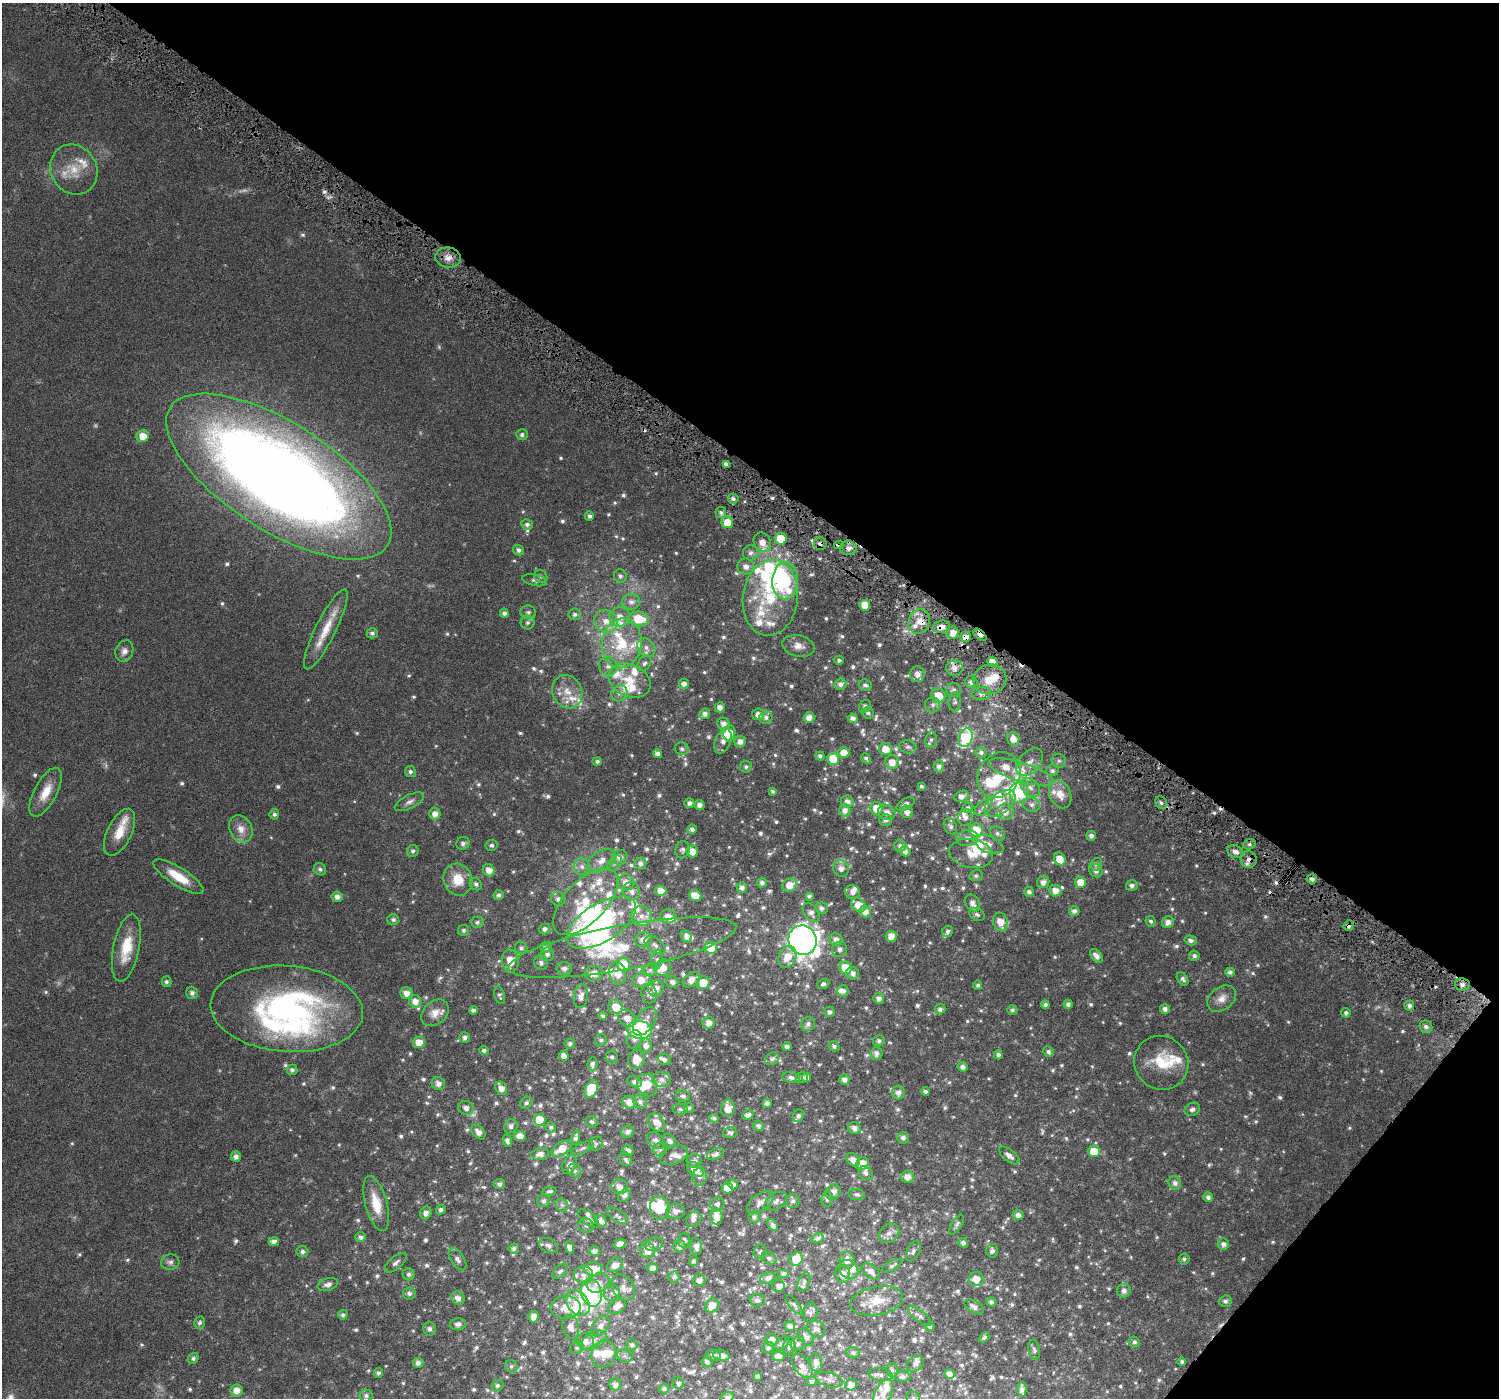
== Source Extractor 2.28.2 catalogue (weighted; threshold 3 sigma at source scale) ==
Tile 8 of 4 x 4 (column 4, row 2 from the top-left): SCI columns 4517-6013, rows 3109-4504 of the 6108 x 6152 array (HDU 1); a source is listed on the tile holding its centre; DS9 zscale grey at full resolution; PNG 1501 x 1400 px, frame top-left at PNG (2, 3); each listed source drawn as its Kron ellipse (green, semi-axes under 4 px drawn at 4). Shown black and unused: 37% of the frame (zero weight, under 5 of 10 exposures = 4% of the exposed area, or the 3 px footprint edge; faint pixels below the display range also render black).
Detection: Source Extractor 2.28.2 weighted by HDU 2 'WHT'; one run over the whole footprint, this tile lists its part. Background 0.0241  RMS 0.002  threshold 0.00802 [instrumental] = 3 sigma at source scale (4.09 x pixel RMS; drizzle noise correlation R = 1.36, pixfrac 0.8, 0.0396/0.0396 arcsec/px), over >= 5 px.
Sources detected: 1077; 12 too faint to see at this stretch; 7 inside a brighter object's white glare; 8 cosmic-ray / hot-pixel residue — neither listed nor drawn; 111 inside a brighter listed object's ellipse — not listed separately; of the other 939, all 500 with FLUX_AUTO >= 0.438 (the completeness limit of this list) listed and drawn (439 fainter detections not listed), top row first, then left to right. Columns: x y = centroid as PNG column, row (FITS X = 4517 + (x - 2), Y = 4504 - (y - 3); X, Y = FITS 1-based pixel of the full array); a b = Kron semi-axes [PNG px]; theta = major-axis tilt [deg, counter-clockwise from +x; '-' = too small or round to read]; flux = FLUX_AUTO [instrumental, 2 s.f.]
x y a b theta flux
74 170 26 22 -56 4.8
448 258 12 10 -7 1.6
522 435 6 5 - 0.57
143 436 6 6 - 2.4
726 464 4 4 - 0.72
279 477 129 54 -32 300
733 499 5 4 - 0.47
721 512 5 5 - 0.53
589 516 5 4 - 0.62
727 522 6 6 - 2.5
527 524 6 5 - 0.67
781 539 6 6 - 4.1
762 542 10 8 -60 1.5
820 544 6 6 - 0.77
839 545 4 3 - 0.92
848 548 8 7 - 1.2
518 550 6 5 - 0.68
751 553 8 7 - 0.79
746 567 8 8 - 1.3
541 576 7 6 - 0.51
620 576 6 6 - 0.56
535 580 12 5 -12 0.54
785 581 18 13 89 15
770 598 38 27 82 12
631 602 9 8 - 0.96
865 605 5 5 - 3.7
528 612 8 6 -6 0.55
504 613 5 4 - 0.7
575 614 6 5 - 0.55
620 617 10 9 - 1.6
638 619 10 7 -8 5.4
606 621 12 11 - 2.1
919 621 13 10 65 2.2
528 623 7 6 - 0.52
942 627 8 6 6 1.5
326 629 44 10 64 4.8
372 633 5 5 - 0.53
953 633 6 6 - 1.6
980 635 8 4 -40 1.7
966 637 5 5 - 1.1
622 643 25 20 83 7.7
798 646 16 10 -14 1.6
646 647 10 8 -47 1.1
124 651 11 8 69 1.2
839 660 5 4 - 0.48
992 662 5 5 - 2
644 663 8 6 56 0.57
608 666 9 9 - 0.94
954 668 8 7 - 1.2
917 674 8 7 - 1.3
990 679 16 14 18 3.6
630 681 22 16 -25 4.2
971 682 6 6 - 0.68
684 684 5 5 - 0.95
840 684 6 5 - 0.83
865 685 6 5 - 0.63
954 690 7 7 - 0.75
567 692 17 14 -63 3
619 693 8 7 - 0.86
981 693 10 6 7 0.92
938 696 7 7 - 3.5
955 702 9 6 88 0.55
933 705 7 7 - 0.74
865 706 7 5 55 0.58
720 707 5 5 - 1.1
868 713 6 5 - 0.52
705 714 5 5 - 0.89
758 714 6 6 - 1.2
766 717 6 6 - 0.63
809 718 5 5 - 1.4
853 718 5 4 - 0.95
724 724 6 6 - 1.1
729 733 7 6 - 2.4
966 738 9 6 74 18
1013 739 7 6 - 1.7
931 740 8 5 78 0.5
723 741 13 8 66 1.4
740 742 5 5 - 1.1
908 747 8 6 -14 0.54
682 749 7 6 - 0.54
886 749 6 6 - 2.3
844 752 5 5 - 1.9
981 752 6 5 - 0.61
657 754 4 4 - 0.8
820 756 4 4 - 0.54
866 758 5 3 - 0.45
833 759 6 6 - 5.9
597 761 5 4 - 0.49
1059 761 7 6 - 0.47
892 762 7 6 - 1.9
1030 762 16 10 47 1.7
746 767 6 5 - 0.46
939 767 6 5 - 0.84
1052 771 6 5 - 0.61
410 772 5 5 - 0.52
1021 772 34 9 -17 3.5
999 775 24 20 56 5
921 786 3 3 - 0.45
1030 788 11 7 -40 1
773 791 4 4 - 0.45
46 792 27 11 62 3.5
1019 793 10 9 - 6.9
1060 794 14 10 -66 2.5
961 796 7 5 18 1.2
847 801 6 6 - 0.92
409 802 16 6 27 0.92
689 803 5 4 - 0.74
1000 803 17 10 37 2.6
1161 803 7 5 -55 0.52
906 804 10 5 30 0.81
1031 804 8 7 - 0.78
700 805 5 5 - 1
984 807 10 6 41 0.81
876 808 6 6 - 2.7
968 808 5 5 - 0.5
845 810 6 6 - 1
887 812 9 7 -23 1.2
907 812 6 6 - 1.1
1005 812 8 8 - 1.5
274 814 5 5 - 0.47
435 814 5 5 - 1.3
965 817 8 7 - 0.93
886 820 6 6 - 0.67
950 826 8 6 -60 0.64
241 829 14 11 -62 2.1
692 829 5 4 - 0.58
976 830 7 6 - 4.3
119 832 25 12 64 3.7
997 834 8 6 -38 0.59
1091 836 5 4 - 0.69
967 838 11 8 10 0.95
463 843 7 6 - 0.69
989 844 15 8 -22 1.3
1249 844 6 5 - 0.45
491 845 6 5 - 0.51
900 846 6 5 - 0.73
682 850 8 7 - 0.64
413 851 6 5 - 0.51
692 851 6 6 - 2.1
905 851 5 5 - 0.93
1235 852 8 6 -25 1
971 854 22 14 -11 3.3
620 857 8 7 - 1.1
1060 859 7 5 -55 2.7
1249 859 8 8 - 1.3
601 861 15 9 34 1.9
615 863 9 6 51 0.58
641 864 6 6 - 0.73
1096 864 6 6 - 0.48
582 866 8 8 - 0.84
841 868 8 8 - 1.1
320 869 6 5 - 0.47
489 870 6 5 - 1.6
1096 871 7 6 - 0.88
976 876 6 5 - 0.44
178 877 29 9 -32 4.5
1312 879 5 5 - 0.8
458 880 16 14 -67 4.1
626 882 8 8 - 1.6
1043 882 6 6 - 1
1081 882 5 5 - 3
762 883 5 5 - 0.71
476 884 7 5 -46 0.53
790 885 7 6 - 2.3
1132 885 6 5 - 0.63
742 887 5 5 - 0.76
631 891 9 8 - 1.1
661 891 5 5 - 1.8
1055 891 6 6 - 1.6
852 892 7 7 - 1
1029 892 5 5 - 0.65
498 895 5 5 - 0.57
695 895 6 5 - 2.6
809 896 4 4 - 0.53
337 897 5 5 - 0.95
558 899 7 7 - 0.79
585 902 42 20 46 9.2
972 903 9 7 -56 1
858 905 8 6 -35 2.7
822 908 6 5 - 0.75
1074 911 5 5 - 0.89
865 912 6 5 - 1.4
811 913 10 7 -54 1
977 914 8 6 -25 0.5
641 916 10 9 - 1.7
668 916 8 7 - 1.4
393 920 6 5 - 0.49
1151 921 5 5 - 0.47
477 922 6 5 - 0.46
601 922 39 19 31 38
1001 922 9 7 -71 2.1
1168 922 6 5 - 1.1
1348 926 5 4 - 0.75
544 929 6 5 - 0.64
463 930 6 5 - 0.44
948 931 6 5 - 0.51
686 936 6 5 - 1
891 936 5 5 - 1.6
643 940 8 7 - 1.4
802 940 15 14 - 160
836 940 7 6 - 1.1
1191 940 6 5 - 0.61
655 945 12 7 -35 0.88
546 947 5 5 - 0.66
622 947 116 22 10 16
126 948 34 13 78 5.9
521 948 6 6 - 0.47
711 948 6 6 - 3.7
840 949 7 7 - 0.83
547 954 7 6 - 0.74
1096 956 8 5 -51 1.1
1194 956 5 5 - 0.55
787 957 11 8 66 2.8
657 960 10 5 79 0.6
510 961 11 8 -85 2.5
541 963 7 7 - 0.71
623 964 7 6 - 4.1
663 968 8 8 - 1.9
845 968 6 6 - 4.7
564 969 7 6 - 0.87
650 970 7 5 16 0.5
1230 972 5 4 - 0.65
594 973 9 7 0 1.6
618 973 11 8 -81 2.5
853 973 6 6 - 0.85
1183 979 7 5 -54 0.57
641 980 9 7 19 2
691 980 9 6 37 1.7
166 982 5 5 - 0.49
672 982 6 5 - 0.65
703 983 6 6 - 3.4
823 984 6 5 - 0.5
1462 984 7 6 - 0.85
978 985 4 4 - 0.5
656 988 8 7 - 1.7
843 991 6 5 - 0.76
192 993 6 6 - 0.71
407 993 6 6 - 1.5
649 994 10 7 -81 0.89
500 995 9 5 -76 0.46
581 996 12 7 81 1.1
879 998 5 5 - 0.87
1222 999 16 11 37 1.7
415 1001 6 6 - 1.5
1068 1004 4 4 - 0.64
1045 1005 4 4 - 0.58
1409 1006 5 5 - 0.65
616 1007 7 7 - 3.1
287 1009 76 43 -4 52
940 1009 5 5 - 0.7
1165 1009 5 5 - 0.82
473 1010 4 4 - 0.61
1012 1010 5 4 - 0.47
830 1012 5 5 - 0.58
435 1013 15 11 42 1.9
1346 1013 4 4 - 0.61
603 1016 4 4 - 0.49
627 1018 10 7 -38 1.8
645 1021 16 9 55 2
709 1023 6 6 - 1.2
808 1024 7 6 - 0.76
1426 1027 6 6 - 0.69
640 1030 12 9 -6 18
465 1037 5 5 - 0.67
634 1039 9 7 67 0.87
601 1040 6 5 - 0.49
879 1041 6 5 - 0.54
419 1042 6 5 - 2.1
570 1044 5 5 - 0.57
646 1046 7 6 - 0.95
787 1046 4 4 - 0.61
834 1046 5 4 - 0.46
484 1050 5 4 - 0.54
1048 1052 6 5 - 0.57
876 1053 6 6 - 0.83
998 1055 4 4 - 0.65
564 1056 5 5 - 1.3
612 1057 6 6 - 0.48
636 1059 9 8 - 2.3
664 1059 6 5 - 0.59
772 1059 7 6 - 0.58
1161 1063 28 26 -44 6.5
592 1064 7 5 82 0.65
963 1067 5 5 - 0.86
292 1070 5 5 - 0.54
791 1077 9 5 -9 0.68
802 1077 6 5 - 0.5
807 1077 4 4 - 0.88
661 1079 9 7 -8 1
844 1079 5 5 - 0.95
634 1082 7 5 -26 0.67
438 1083 7 6 - 1.1
647 1085 11 9 -58 2.8
501 1088 7 5 -59 1.4
591 1089 9 6 66 6.7
925 1091 4 4 - 0.6
898 1093 7 6 - 1.1
683 1096 7 6 - 0.55
629 1102 7 6 - 1.8
640 1102 7 6 - 0.62
526 1103 6 5 - 0.56
767 1103 4 4 - 0.83
466 1108 8 7 - 0.99
689 1108 5 5 - 0.48
728 1108 9 6 88 1.9
680 1109 8 5 -9 0.46
1192 1109 8 6 26 0.75
748 1115 6 4 22 0.75
798 1116 6 5 - 0.6
714 1118 4 4 - 0.5
540 1120 6 5 - 4.9
592 1122 6 5 - 0.44
656 1122 10 7 -50 2
511 1126 7 6 - 0.61
758 1126 5 5 - 0.63
551 1127 5 5 - 0.46
855 1128 6 6 - 1.1
478 1132 8 5 -49 1.3
628 1132 6 5 - 0.87
730 1133 7 5 -4 0.54
520 1136 6 5 - 1.4
576 1137 7 4 78 0.57
903 1138 6 5 - 0.77
507 1140 6 4 -74 0.66
656 1140 10 7 -39 0.99
670 1141 8 5 -51 0.75
596 1144 7 6 - 0.55
582 1148 12 5 29 0.62
562 1149 11 6 32 2.5
660 1149 7 6 - 0.5
628 1151 6 5 - 0.95
1094 1151 6 5 - 3.3
540 1154 9 5 8 1.1
716 1154 9 5 22 0.65
674 1155 15 8 22 1.1
1009 1155 12 6 -39 1.1
236 1157 5 5 - 0.84
625 1159 7 5 -65 0.49
853 1160 8 5 -42 1.3
694 1161 7 7 - 0.68
862 1164 7 6 - 2.6
569 1165 10 6 67 0.95
695 1170 9 6 -34 2
574 1171 7 6 - 0.65
866 1173 8 6 -38 0.6
699 1177 8 7 - 0.81
907 1177 6 6 - 1.5
1175 1183 7 6 - 0.8
500 1184 5 5 - 0.72
733 1184 5 4 - 0.9
619 1187 8 7 - 1.3
728 1188 5 5 - 3.1
549 1191 7 4 9 0.46
833 1192 8 7 - 1.2
856 1194 8 5 -9 0.5
624 1196 7 5 48 0.64
1208 1197 5 4 - 0.67
827 1199 7 5 77 0.46
543 1201 6 6 - 0.57
776 1201 12 8 32 0.83
793 1201 7 6 - 0.56
760 1202 15 8 34 1.5
376 1204 28 11 -75 4.2
717 1204 7 7 - 0.62
562 1205 7 5 -44 0.45
660 1208 12 9 -77 7.4
441 1210 5 4 - 0.56
676 1211 9 7 5 1.2
426 1213 6 5 - 0.93
1018 1215 5 5 - 0.76
617 1216 11 6 -34 0.5
717 1217 8 6 -86 1.6
754 1217 6 5 - 0.6
589 1219 12 6 -39 0.97
694 1219 8 7 - 0.79
601 1221 6 5 - 0.88
773 1225 7 4 -55 0.73
957 1225 11 4 59 0.5
586 1226 8 7 - 0.56
889 1233 11 8 40 0.9
361 1237 5 5 - 0.73
817 1238 6 5 - 0.64
684 1240 7 6 - 0.63
274 1242 5 4 - 0.82
963 1243 5 5 - 0.71
620 1244 6 4 23 1.2
654 1244 9 6 16 0.63
1223 1244 5 5 - 0.92
548 1245 10 7 -25 0.83
680 1246 6 6 - 0.92
696 1246 8 6 -79 0.99
570 1247 6 4 -70 0.93
514 1248 5 5 - 0.54
647 1250 8 7 - 2.1
594 1251 5 5 - 0.94
913 1251 11 6 65 0.62
992 1251 7 6 - 0.69
302 1252 6 5 - 0.58
760 1252 7 6 - 0.51
769 1258 8 5 -27 0.46
457 1259 12 6 -57 0.88
796 1259 7 6 - 4.2
1184 1259 5 5 - 0.48
847 1260 8 7 - 1.6
693 1261 5 4 - 0.54
170 1262 9 7 13 0.7
396 1263 13 6 40 0.79
615 1265 8 6 24 1.2
892 1266 11 5 29 0.53
653 1268 5 5 - 1.2
593 1269 9 6 -4 4.2
849 1269 10 8 -45 1.3
560 1271 10 5 45 0.52
871 1271 10 6 -38 1.1
409 1274 6 6 - 0.6
783 1274 6 4 0 0.44
843 1274 9 7 -76 1.7
583 1275 9 9 - 1.1
674 1277 5 5 - 0.59
768 1278 7 5 20 0.84
976 1279 7 7 - 2
699 1280 6 6 - 0.98
804 1282 10 5 68 0.49
598 1283 12 9 30 1.4
328 1284 10 6 16 0.89
778 1286 6 6 - 0.83
623 1287 14 10 -53 1.4
1124 1291 7 6 - 0.91
409 1293 6 6 - 0.61
591 1293 14 10 -76 26
612 1293 8 8 - 0.69
458 1298 7 6 - 1.1
757 1300 8 6 -3 0.57
877 1301 27 14 10 4
1225 1301 6 5 - 0.59
991 1302 5 4 - 0.64
578 1303 14 10 -51 4.6
712 1305 7 6 - 2.2
794 1305 12 4 -51 0.47
617 1306 10 6 33 1.4
566 1307 15 11 1 2.8
974 1307 10 5 -29 0.93
810 1313 10 7 84 0.62
343 1315 5 4 - 0.51
920 1316 14 5 -37 0.75
533 1317 6 5 - 1.3
200 1323 6 5 - 0.54
458 1324 8 6 7 0.84
600 1326 11 7 55 1.2
790 1326 5 5 - 0.69
571 1327 12 8 -76 1.5
930 1327 4 4 - 0.52
429 1329 6 6 - 0.67
816 1329 10 7 -34 0.86
806 1337 9 6 -54 1
984 1337 6 4 43 0.46
594 1340 14 8 30 1.3
772 1340 6 6 - 1.7
585 1341 9 8 - 1.3
1134 1342 5 5 - 0.56
782 1343 9 5 39 0.47
798 1344 7 7 - 0.6
632 1345 5 5 - 0.44
789 1346 9 6 82 0.68
577 1348 7 6 - 0.45
768 1348 6 5 - 0.52
1034 1350 10 5 -81 0.53
853 1353 6 5 - 0.53
603 1354 14 11 63 2.4
713 1355 7 5 -12 0.47
625 1356 8 6 -24 0.56
722 1356 8 5 -7 1.1
778 1356 6 5 - 1.2
193 1358 5 5 - 0.5
707 1362 5 5 - 0.57
1182 1362 4 4 - 0.45
418 1363 5 4 - 0.89
816 1363 9 6 -81 1
915 1364 9 7 39 0.86
511 1366 6 6 - 0.46
802 1366 14 8 -55 1.3
892 1370 7 5 -75 0.46
378 1373 5 4 - 0.47
950 1374 5 4 - 1.1
881 1375 12 6 -8 0.75
757 1376 4 3 - 0.44
903 1377 8 5 2 0.55
829 1380 14 7 -14 0.97
811 1381 5 4 - 0.54
678 1383 6 5 - 0.54
615 1384 6 6 - 0.84
497 1385 6 5 - 0.46
851 1385 6 5 - 1.3
664 1389 5 4 - 0.56
1022 1389 7 4 -88 0.82
236 1390 6 6 - 1.7
883 1394 15 8 64 1.7
366 1396 6 6 - 0.58
727 1397 7 5 15 0.5
913 1398 7 6 - 0.48
Overlapping masked pixels (flux is a lower limit): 10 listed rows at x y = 820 544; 839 545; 848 548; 919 621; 942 627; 980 635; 966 637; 1249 859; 1348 926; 1462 984
Isophote crosses this tile's border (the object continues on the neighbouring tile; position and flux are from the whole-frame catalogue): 2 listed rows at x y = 727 1397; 913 1398